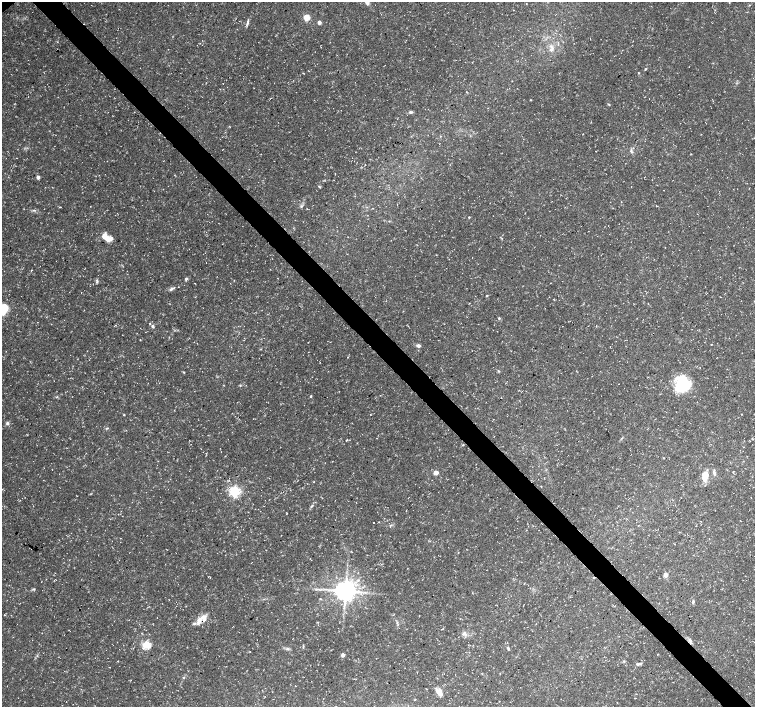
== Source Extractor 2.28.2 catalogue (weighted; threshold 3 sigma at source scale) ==
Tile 6 of 4 x 4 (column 2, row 2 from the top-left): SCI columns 1511-3015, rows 3032-4440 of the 6024 x 5998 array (HDU 1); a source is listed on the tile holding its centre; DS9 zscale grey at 2 x 2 block average (1 PNG px = mean of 2 x 2 image px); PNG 757 x 709 px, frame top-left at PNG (2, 2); no overlay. Shown black and unused: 4% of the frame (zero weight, under 3 of 5 exposures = <1% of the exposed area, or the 3 px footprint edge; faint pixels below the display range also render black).
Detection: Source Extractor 2.28.2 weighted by HDU 2 'WHT'; one run over the whole footprint, this tile lists its part. Background 0.0257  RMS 0.0026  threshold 0.0116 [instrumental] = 3 sigma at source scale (4.5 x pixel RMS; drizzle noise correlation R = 1.50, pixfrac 1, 0.0396/0.0396 arcsec/px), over >= 5 px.
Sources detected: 87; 1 inside a brighter object's white glare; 1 cosmic-ray / hot-pixel residue — not listed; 3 inside a brighter listed object's ellipse — not listed separately; the other 82 listed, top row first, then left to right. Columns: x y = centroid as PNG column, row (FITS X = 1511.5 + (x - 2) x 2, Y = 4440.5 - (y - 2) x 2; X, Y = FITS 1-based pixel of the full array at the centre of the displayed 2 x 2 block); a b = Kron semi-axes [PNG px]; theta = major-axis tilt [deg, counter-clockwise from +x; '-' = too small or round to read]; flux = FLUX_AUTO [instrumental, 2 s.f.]
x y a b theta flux
367 3 6 4 -68 1.6
307 18 3 3 - 20
319 22 2 2 - 3.9
247 23 9 2 81 1.2
551 49 5 3 - 1.3
645 69 3 2 - 0.45
303 73 3 2 - 0.33
639 73 3 2 - 0.42
530 100 3 2 - 0.28
609 104 3 2 - 0.47
410 112 5 3 - 1.1
229 126 3 2 - 0.3
441 136 3 2 - 0.27
631 151 6 3 -68 1.1
691 154 2 2 - 0.27
365 165 2 2 - 0.26
38 177 3 3 - 3.6
652 180 2 2 - 0.21
319 187 3 2 - 0.77
631 187 2 2 - 0.19
663 190 2 2 - 0.25
301 206 4 3 - 0.82
34 210 5 3 - 0.89
469 217 2 2 - 0.51
348 237 2 2 - 0.2
107 238 13 6 -31 7.2
32 270 3 2 - 0.27
186 279 4 3 - 1
97 281 6 2 -89 0.95
172 289 7 3 29 1.4
487 296 3 2 - 0.39
3 309 9 8 - 19
499 318 3 3 - 0.57
152 326 4 4 - 1
140 340 3 2 - 0.29
711 344 2 2 - 0.3
418 346 4 3 - 1.9
499 371 4 2 - 0.53
183 372 3 2 - 0.4
682 384 19 16 52 23
240 385 3 2 - 0.48
311 396 3 3 - 0.53
741 414 3 2 - 0.25
124 415 2 2 - 0.4
7 423 4 4 - 1.2
107 428 4 3 - 0.63
346 440 3 2 - 0.33
463 445 3 2 - 0.45
664 458 2 2 - 0.29
436 472 3 3 - 8.6
714 473 10 3 -85 1.6
705 476 10 6 -89 8.3
313 482 2 2 - 0.39
235 492 3 3 - 110
312 506 5 3 - 1
374 523 2 2 - 0.23
391 525 4 2 - 0.62
351 551 3 2 - 0.34
665 575 3 3 - 5.2
210 577 2 2 - 0.25
358 580 4 3 - 0.9
34 589 4 3 - 0.63
345 591 5 5 - 720
320 599 3 2 - 0.4
693 601 4 3 - 1
204 617 9 8 - 4.1
194 623 4 4 - 1.1
442 629 4 2 - 0.33
42 633 2 2 - 0.22
464 634 8 6 -36 2.3
690 640 7 4 -67 1.6
146 645 10 8 -13 6.7
303 647 4 2 - 0.51
508 648 5 3 - 0.74
287 649 5 3 - 1.1
658 654 2 2 - 0.31
343 655 3 3 - 3.8
624 661 3 2 - 0.47
638 664 6 3 -1 1.4
184 678 3 3 - 0.5
439 692 9 6 -53 4
635 698 2 2 - 0.25
Overlapping masked pixels (flux is a lower limit): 1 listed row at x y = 690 640
Isophote crosses this tile's border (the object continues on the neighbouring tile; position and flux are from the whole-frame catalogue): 2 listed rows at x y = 367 3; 3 309
Diffuse or blended objects may show on this block-average render without a row.